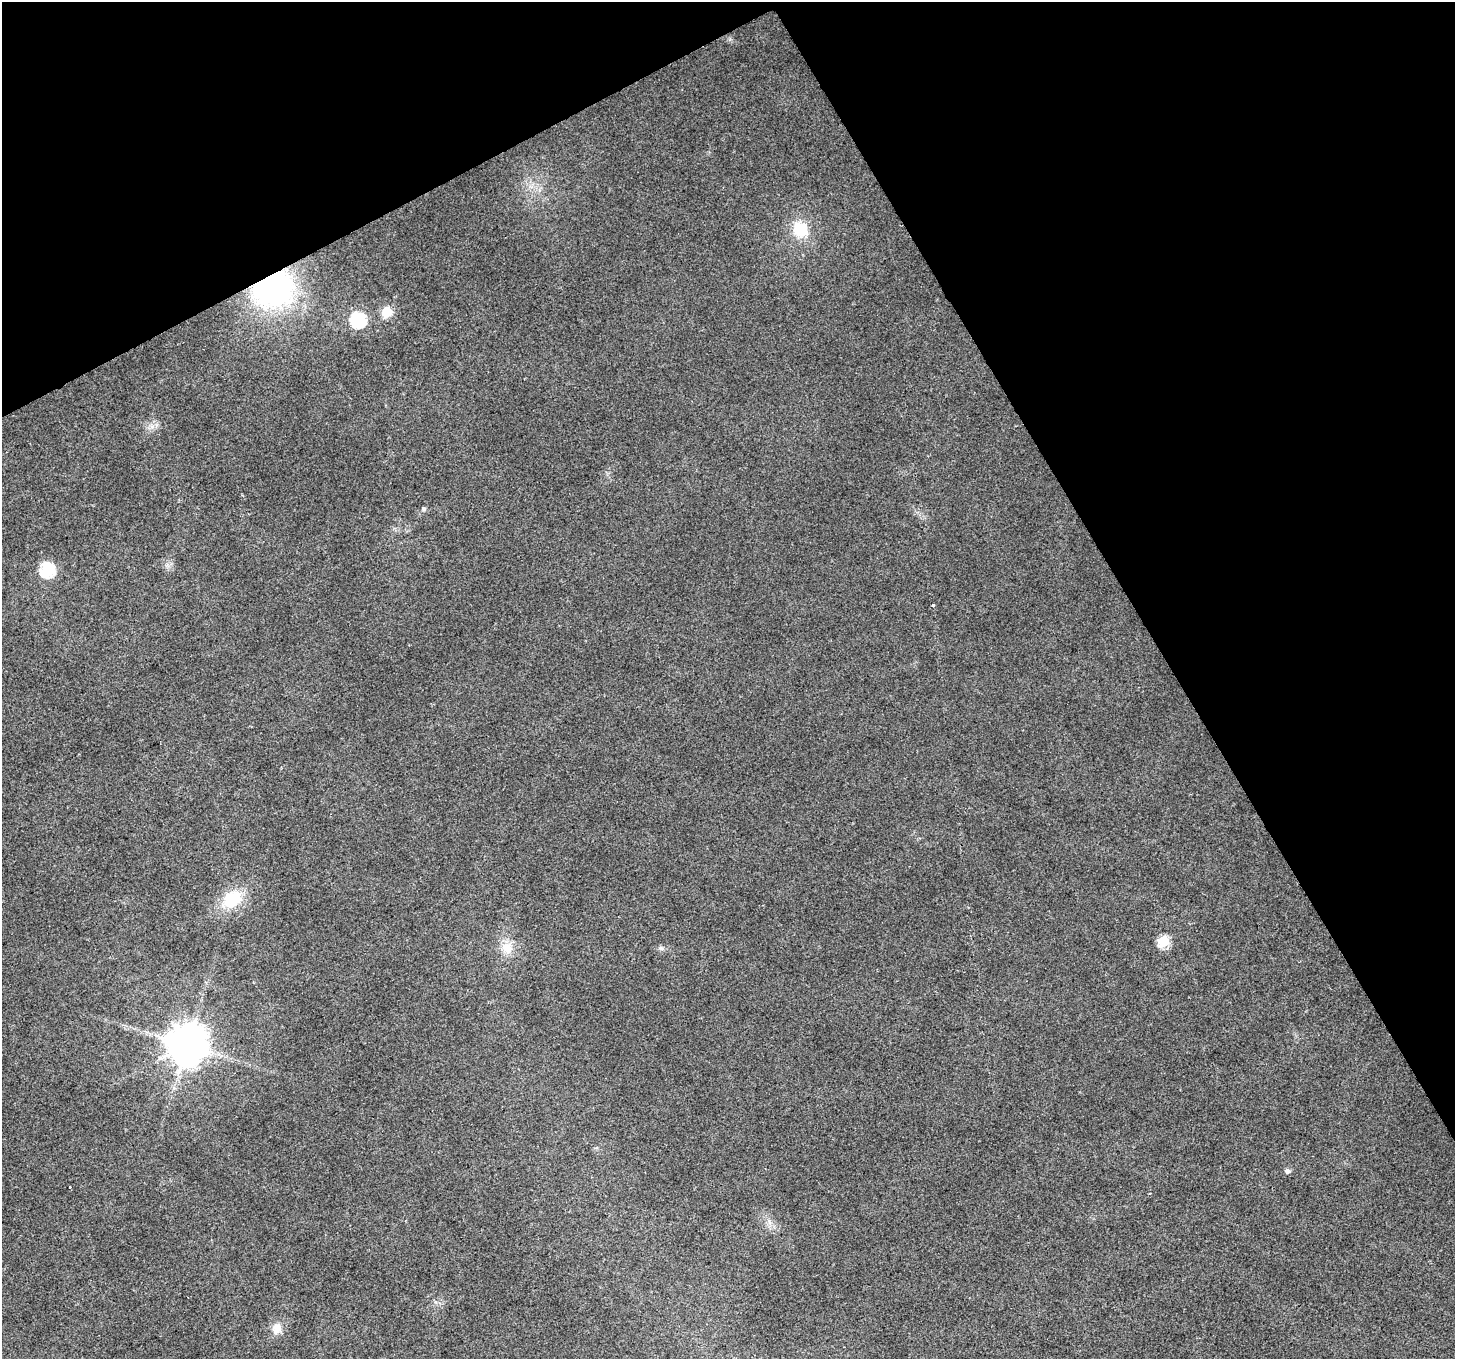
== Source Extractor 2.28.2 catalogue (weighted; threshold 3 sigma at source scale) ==
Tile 3 of 4 x 4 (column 3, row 1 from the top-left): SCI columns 2907-4359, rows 4239-5595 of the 5811 x 5702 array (HDU 1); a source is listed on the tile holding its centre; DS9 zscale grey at full resolution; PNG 1457 x 1361 px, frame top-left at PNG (2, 2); no overlay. Shown black and unused: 28% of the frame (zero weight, under 2 of 3 exposures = <1% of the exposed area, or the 3 px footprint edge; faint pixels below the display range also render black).
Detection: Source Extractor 2.28.2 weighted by HDU 2 'WHT'; one run over the whole footprint, this tile lists its part. Background 0.0455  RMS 0.0072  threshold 0.0324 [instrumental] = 3 sigma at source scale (4.5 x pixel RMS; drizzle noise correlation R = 1.50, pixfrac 1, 0.0396/0.0396 arcsec/px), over >= 5 px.
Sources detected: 16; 1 cosmic-ray / hot-pixel residue — not listed; the other 15 listed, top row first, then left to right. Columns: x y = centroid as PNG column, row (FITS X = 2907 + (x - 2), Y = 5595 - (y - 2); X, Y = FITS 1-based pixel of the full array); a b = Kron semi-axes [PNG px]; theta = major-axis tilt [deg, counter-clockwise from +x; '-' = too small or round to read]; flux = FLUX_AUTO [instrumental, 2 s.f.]
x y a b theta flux
800 229 17 17 - 22
273 288 33 28 20 180
387 312 6 6 - 37
358 320 7 7 - 120
152 426 7 4 19 2.4
423 509 6 5 - 1.4
48 570 7 7 - 110
933 605 4 3 - 0.63
232 900 24 17 34 30
1164 941 6 6 - 48
507 948 18 15 -85 11
661 948 8 5 -10 2.1
187 1045 11 11 - 2200
1287 1170 5 5 - 2.8
277 1328 16 13 65 7.5
Overlapping masked pixels (flux is a lower limit): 1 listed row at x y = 273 288